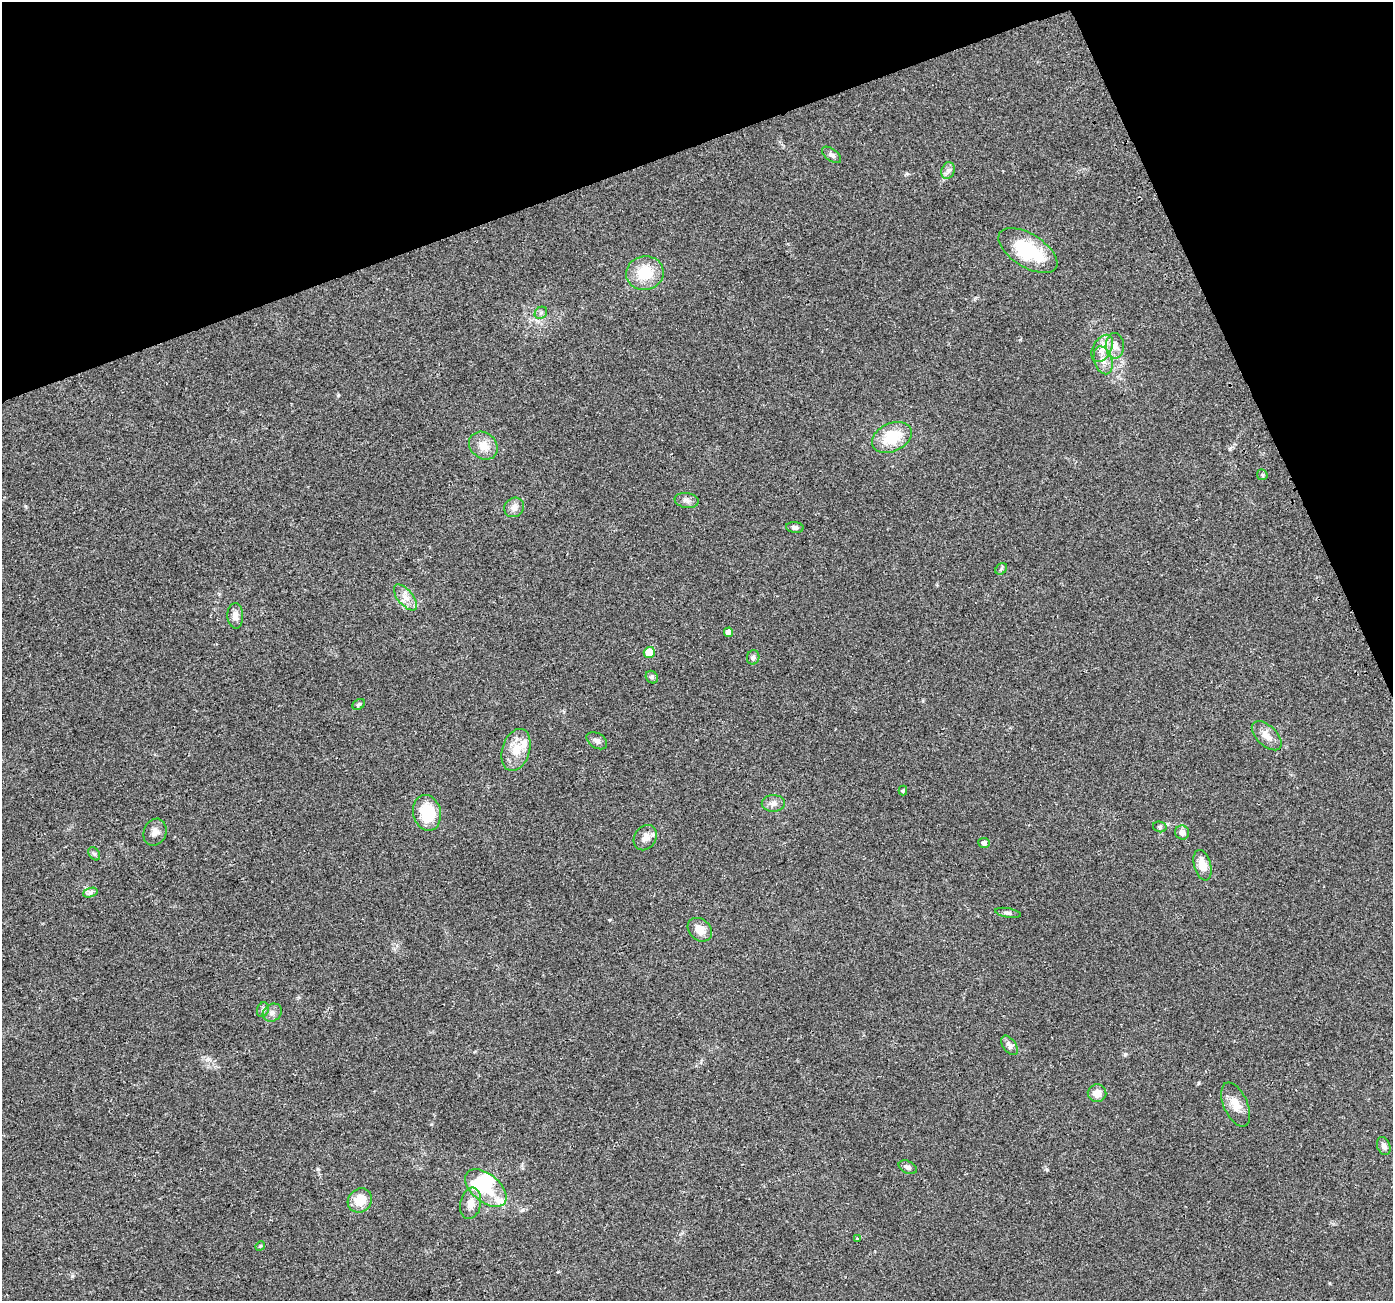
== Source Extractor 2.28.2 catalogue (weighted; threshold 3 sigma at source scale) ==
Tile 3 of 4 x 4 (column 3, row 1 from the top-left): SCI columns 2814-4204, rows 3992-5290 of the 5630 x 5441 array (HDU 1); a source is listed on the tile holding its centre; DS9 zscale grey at full resolution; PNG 1395 x 1303 px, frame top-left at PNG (2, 2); each listed source drawn as its Kron ellipse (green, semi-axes under 4 px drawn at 4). Shown black and unused: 18% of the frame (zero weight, under 2 of 3 exposures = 2% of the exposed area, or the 3 px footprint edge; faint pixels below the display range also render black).
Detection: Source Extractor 2.28.2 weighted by HDU 2 'WHT'; one run over the whole footprint, this tile lists its part. Background 0.059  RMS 0.0083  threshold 0.0372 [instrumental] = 3 sigma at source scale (4.5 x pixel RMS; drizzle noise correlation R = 1.50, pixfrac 1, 0.0396/0.0396 arcsec/px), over >= 5 px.
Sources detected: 54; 2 inside a brighter object's white glare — neither listed nor drawn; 2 inside a brighter listed object's ellipse — not listed separately; the other 50 listed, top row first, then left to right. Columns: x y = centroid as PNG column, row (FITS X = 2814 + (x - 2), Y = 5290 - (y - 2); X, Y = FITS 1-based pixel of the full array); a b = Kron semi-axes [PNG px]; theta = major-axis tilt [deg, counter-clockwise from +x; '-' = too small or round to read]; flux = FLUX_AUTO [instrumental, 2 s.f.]
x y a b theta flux
831 155 11 6 -37 2.6
948 171 9 6 70 2.9
1028 251 33 16 -32 49
645 273 19 17 10 25
541 313 7 5 43 1.9
1115 346 13 9 -89 5.8
1102 348 15 9 61 7.7
1103 360 14 9 -73 6.7
892 437 21 14 24 26
483 446 15 13 -42 10
1262 475 6 5 - 1.2
687 500 12 7 -8 3.5
514 507 10 9 - 4.8
795 527 9 5 -6 2.3
1001 569 6 5 - 1.3
405 597 15 7 -50 6.6
235 616 12 8 -88 5.3
728 632 4 4 - 3.6
649 652 5 5 - 14
753 657 7 6 - 2.3
652 677 7 5 -48 1.6
359 704 7 5 32 1.9
1267 736 18 10 -44 7.7
597 741 11 7 -33 3.2
516 750 21 13 73 14
903 790 5 4 - 0.86
773 803 12 8 1 4.2
427 813 18 14 -77 34
1160 827 7 5 -14 1.5
155 832 14 11 69 5.4
1182 832 7 7 - 5
645 838 13 10 57 6.7
984 843 5 5 - 3.2
94 854 7 5 -52 1.6
1202 865 15 8 -74 12
90 893 7 4 19 2.1
1008 913 13 4 -10 2.3
700 930 13 10 -42 9
263 1010 7 6 - 1.9
272 1013 10 8 36 3.7
1010 1045 11 6 -53 3.1
1097 1093 9 9 - 7.2
1236 1105 23 12 -66 10
1384 1146 9 6 -69 3.3
908 1167 10 6 -26 2.5
486 1188 24 14 -39 24
360 1200 13 11 45 14
471 1203 16 10 79 8
857 1239 3 3 - 2.4
260 1246 5 4 - 0.81
Unlisted compact peaks at least as high as the median listed source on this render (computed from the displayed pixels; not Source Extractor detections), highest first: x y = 1198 1083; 72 1276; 522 1210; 1047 1170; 338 395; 1125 1054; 25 506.